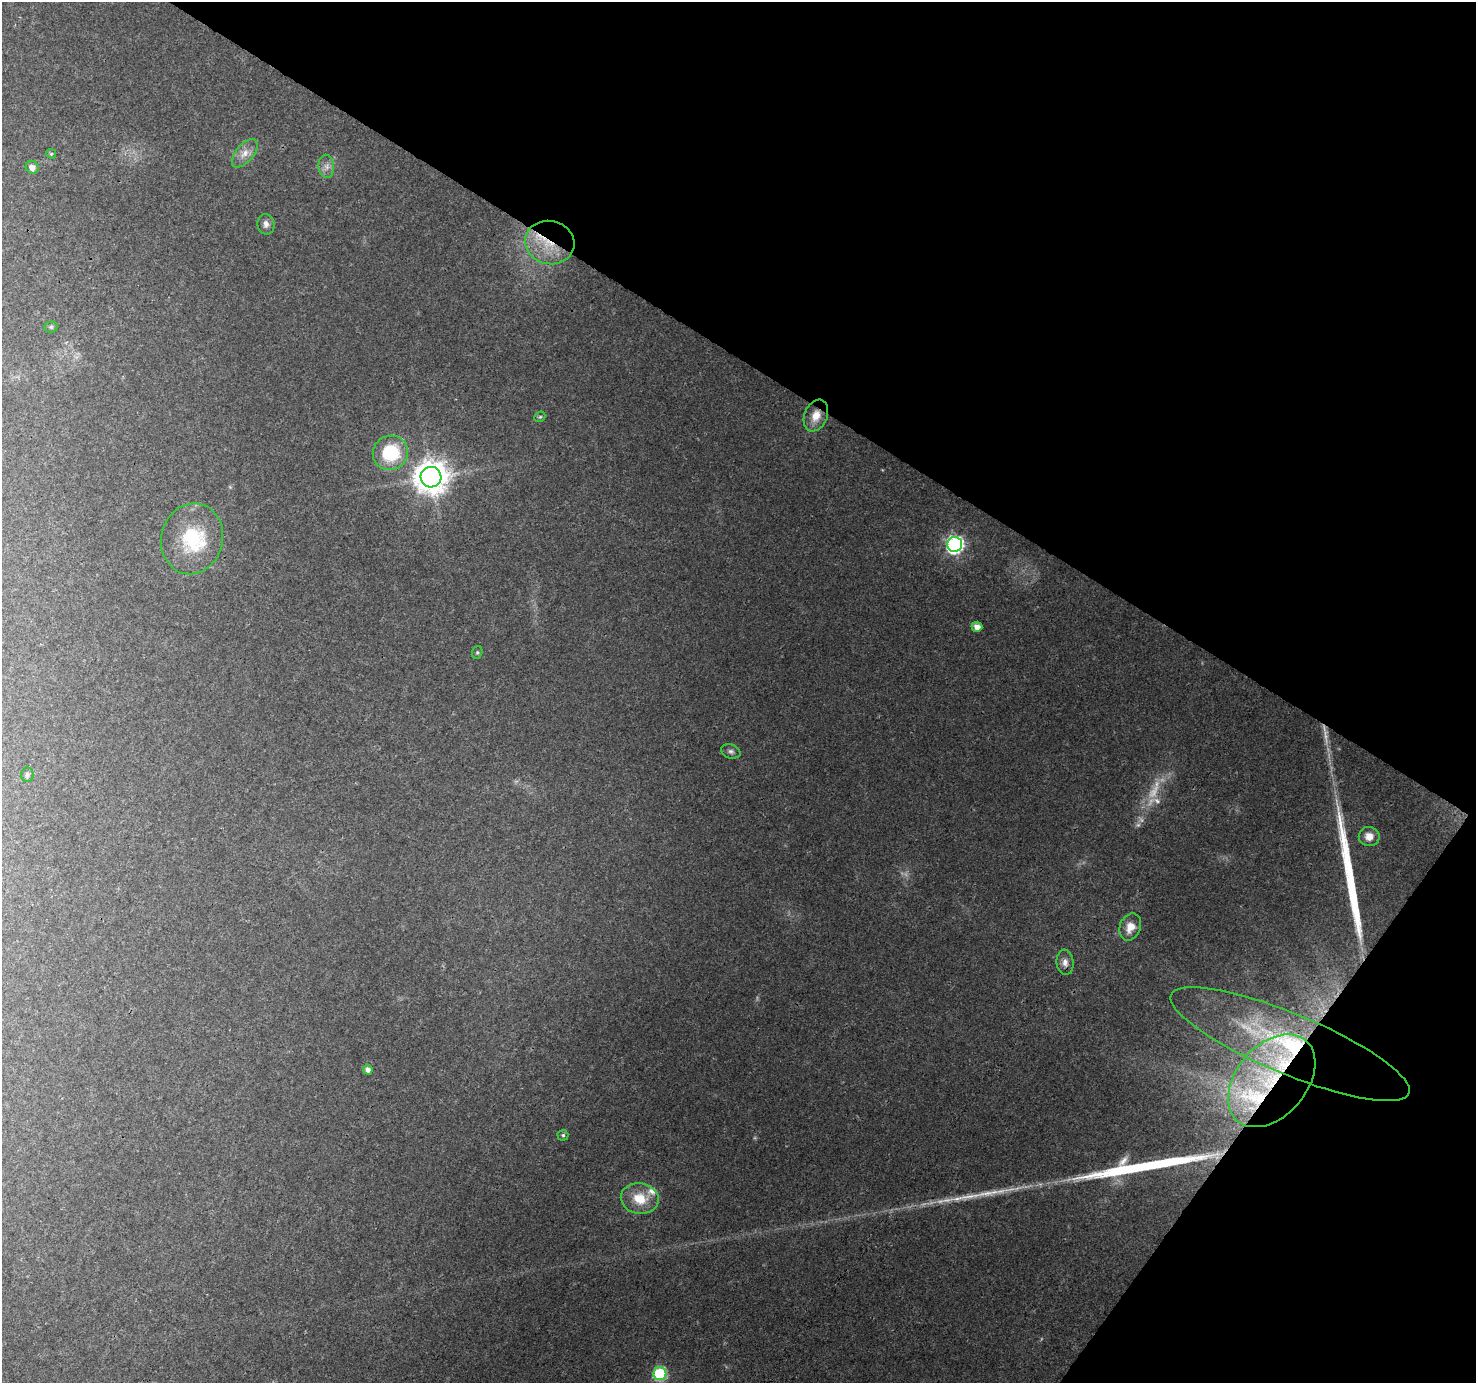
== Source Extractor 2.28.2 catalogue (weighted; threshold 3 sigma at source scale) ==
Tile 8 of 4 x 4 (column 4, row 2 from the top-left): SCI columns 4432-5905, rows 3019-4399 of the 5906 x 5969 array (HDU 1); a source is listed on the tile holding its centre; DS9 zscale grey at full resolution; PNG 1478 x 1385 px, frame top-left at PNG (2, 2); each listed source drawn as its Kron ellipse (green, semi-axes under 4 px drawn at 4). Shown black and unused: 32% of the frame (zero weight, under 3 of 4 exposures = <1% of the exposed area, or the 3 px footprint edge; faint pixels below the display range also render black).
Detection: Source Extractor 2.28.2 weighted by HDU 2 'WHT'; one run over the whole footprint, this tile lists its part. Background 0.0264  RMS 0.0033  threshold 0.0148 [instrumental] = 3 sigma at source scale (4.5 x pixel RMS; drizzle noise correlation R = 1.50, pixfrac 1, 0.0396/0.0396 arcsec/px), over >= 5 px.
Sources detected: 40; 6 too faint to see at this stretch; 3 long thin detections or spike segments (spike, bleed or trail) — neither listed nor drawn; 5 inside a brighter listed object's ellipse — not listed separately; the other 26 listed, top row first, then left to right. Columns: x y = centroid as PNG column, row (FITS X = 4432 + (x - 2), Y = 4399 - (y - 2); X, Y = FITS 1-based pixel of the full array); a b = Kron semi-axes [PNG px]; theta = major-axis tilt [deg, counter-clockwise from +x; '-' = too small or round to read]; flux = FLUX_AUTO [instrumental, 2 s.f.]
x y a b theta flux
245 153 17 8 50 3.2
51 154 5 4 - 0.45
326 166 11 8 -88 1.9
32 167 6 6 - 1.9
266 224 10 8 -78 1.7
550 242 25 21 -14 14
51 327 6 5 - 0.59
816 416 16 11 67 5
540 417 6 5 - 0.5
390 453 18 17 - 20
431 477 10 10 - 670
192 539 36 31 75 23
955 544 7 7 - 110
977 627 5 5 - 2.9
477 652 6 5 - 0.55
731 751 10 7 -18 1.2
27 775 7 6 - 0.83
1369 836 10 9 - 3.5
1130 927 14 10 67 4.3
1065 962 13 8 -83 2.1
1290 1044 129 30 -23 67
368 1070 5 4 - 1.9
1272 1081 53 35 50 49
563 1135 5 5 - 0.65
640 1199 19 15 -10 8.5
660 1374 6 6 - 39
Overlapping masked pixels (flux is a lower limit): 4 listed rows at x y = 550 242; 816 416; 1290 1044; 1272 1081